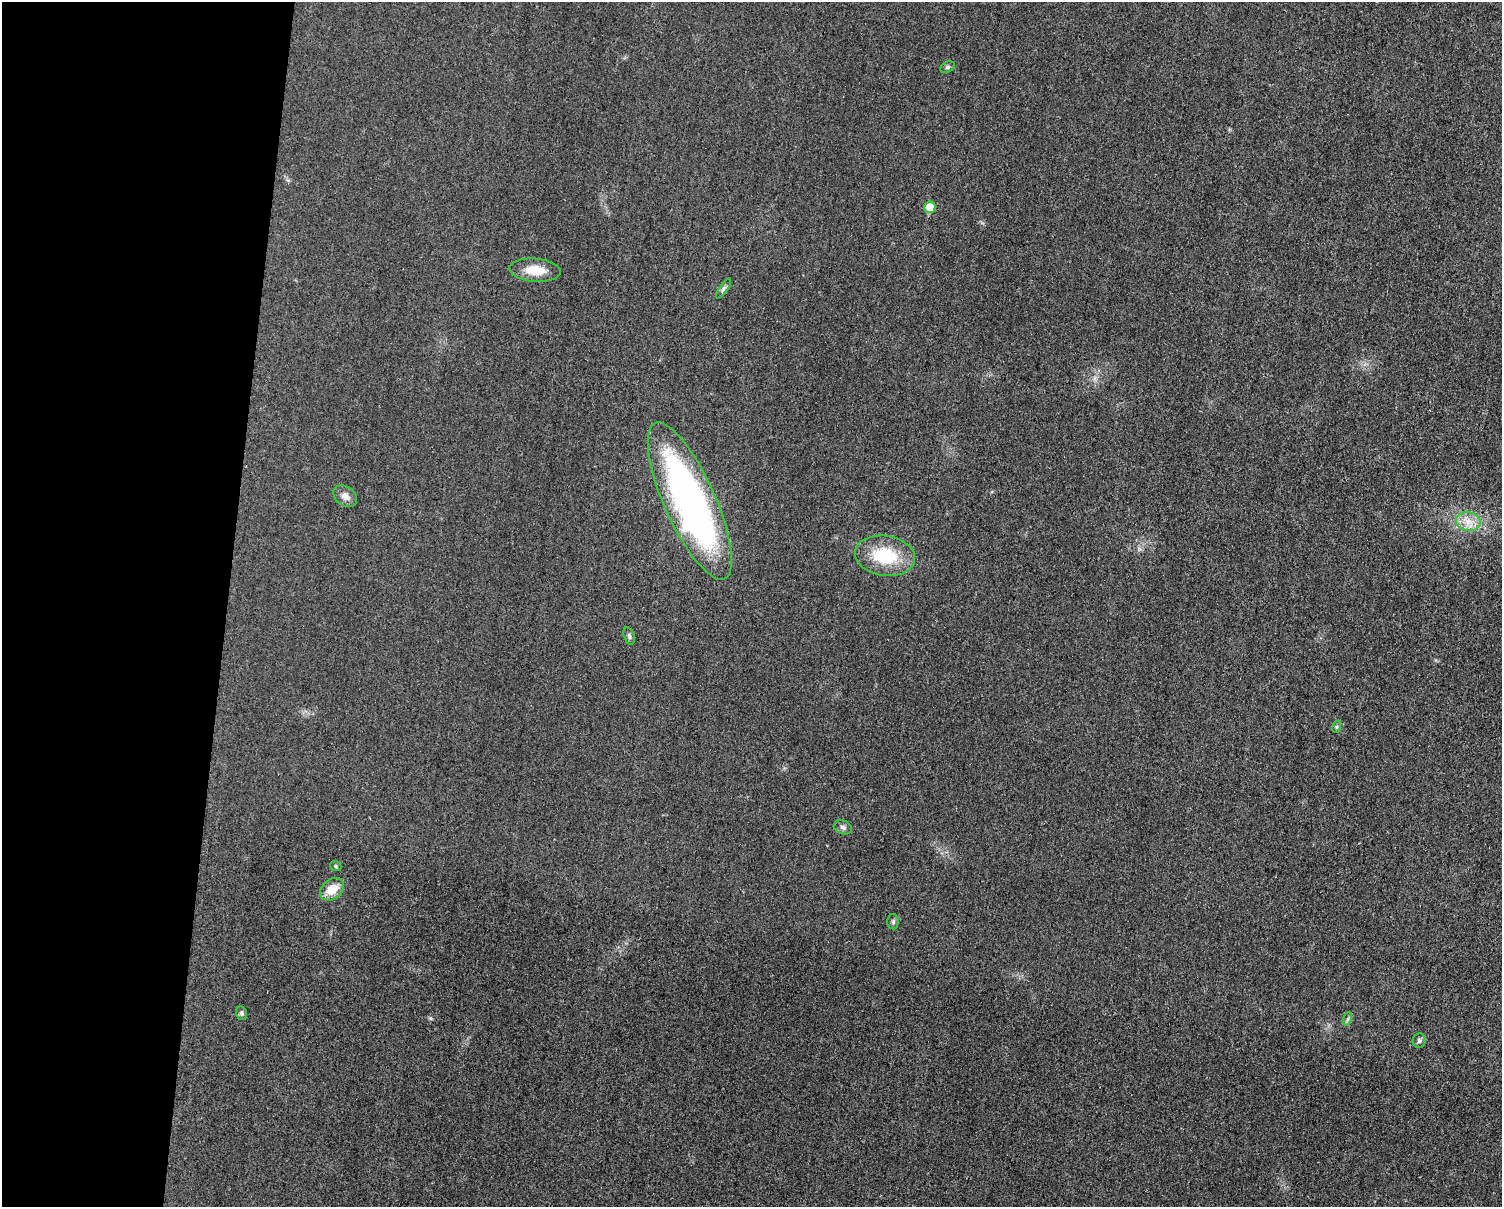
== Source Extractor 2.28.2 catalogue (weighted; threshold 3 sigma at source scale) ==
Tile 4 of 3 x 4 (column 1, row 2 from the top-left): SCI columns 247-1746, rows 2421-3625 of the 4862 x 4841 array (HDU 1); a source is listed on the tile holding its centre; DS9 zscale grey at full resolution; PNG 1504 x 1209 px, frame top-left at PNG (2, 2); each listed source drawn as its Kron ellipse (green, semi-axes under 4 px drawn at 4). Shown black and unused: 15% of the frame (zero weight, under 3 of 4 exposures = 1% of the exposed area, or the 3 px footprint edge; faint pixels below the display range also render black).
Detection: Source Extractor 2.28.2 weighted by HDU 2 'WHT'; one run over the whole footprint, this tile lists its part. Background 0.029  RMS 0.0058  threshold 0.0262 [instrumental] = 3 sigma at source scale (4.5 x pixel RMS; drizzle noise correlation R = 1.50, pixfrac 1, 0.05/0.05 arcsec/px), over >= 5 px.
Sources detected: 17; all 17 listed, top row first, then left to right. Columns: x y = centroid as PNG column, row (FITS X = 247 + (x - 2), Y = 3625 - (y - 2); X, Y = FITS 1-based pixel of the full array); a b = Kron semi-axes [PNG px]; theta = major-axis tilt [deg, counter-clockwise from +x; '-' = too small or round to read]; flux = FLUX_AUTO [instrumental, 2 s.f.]
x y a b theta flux
948 67 8 5 27 1.2
930 207 6 5 - 11
535 270 26 11 -4 12
724 288 12 4 54 1.7
345 496 13 9 -35 3.8
690 501 85 25 -66 240
1468 522 12 9 -11 6.3
885 556 30 20 -9 29
629 636 9 5 -74 1.4
1336 727 6 4 72 0.83
843 827 9 7 -20 1.8
336 866 6 5 - 0.92
332 889 13 9 37 10
893 922 8 5 -89 1.4
242 1013 7 5 -76 1.3
1347 1019 7 4 70 1.2
1419 1040 7 6 - 1.4